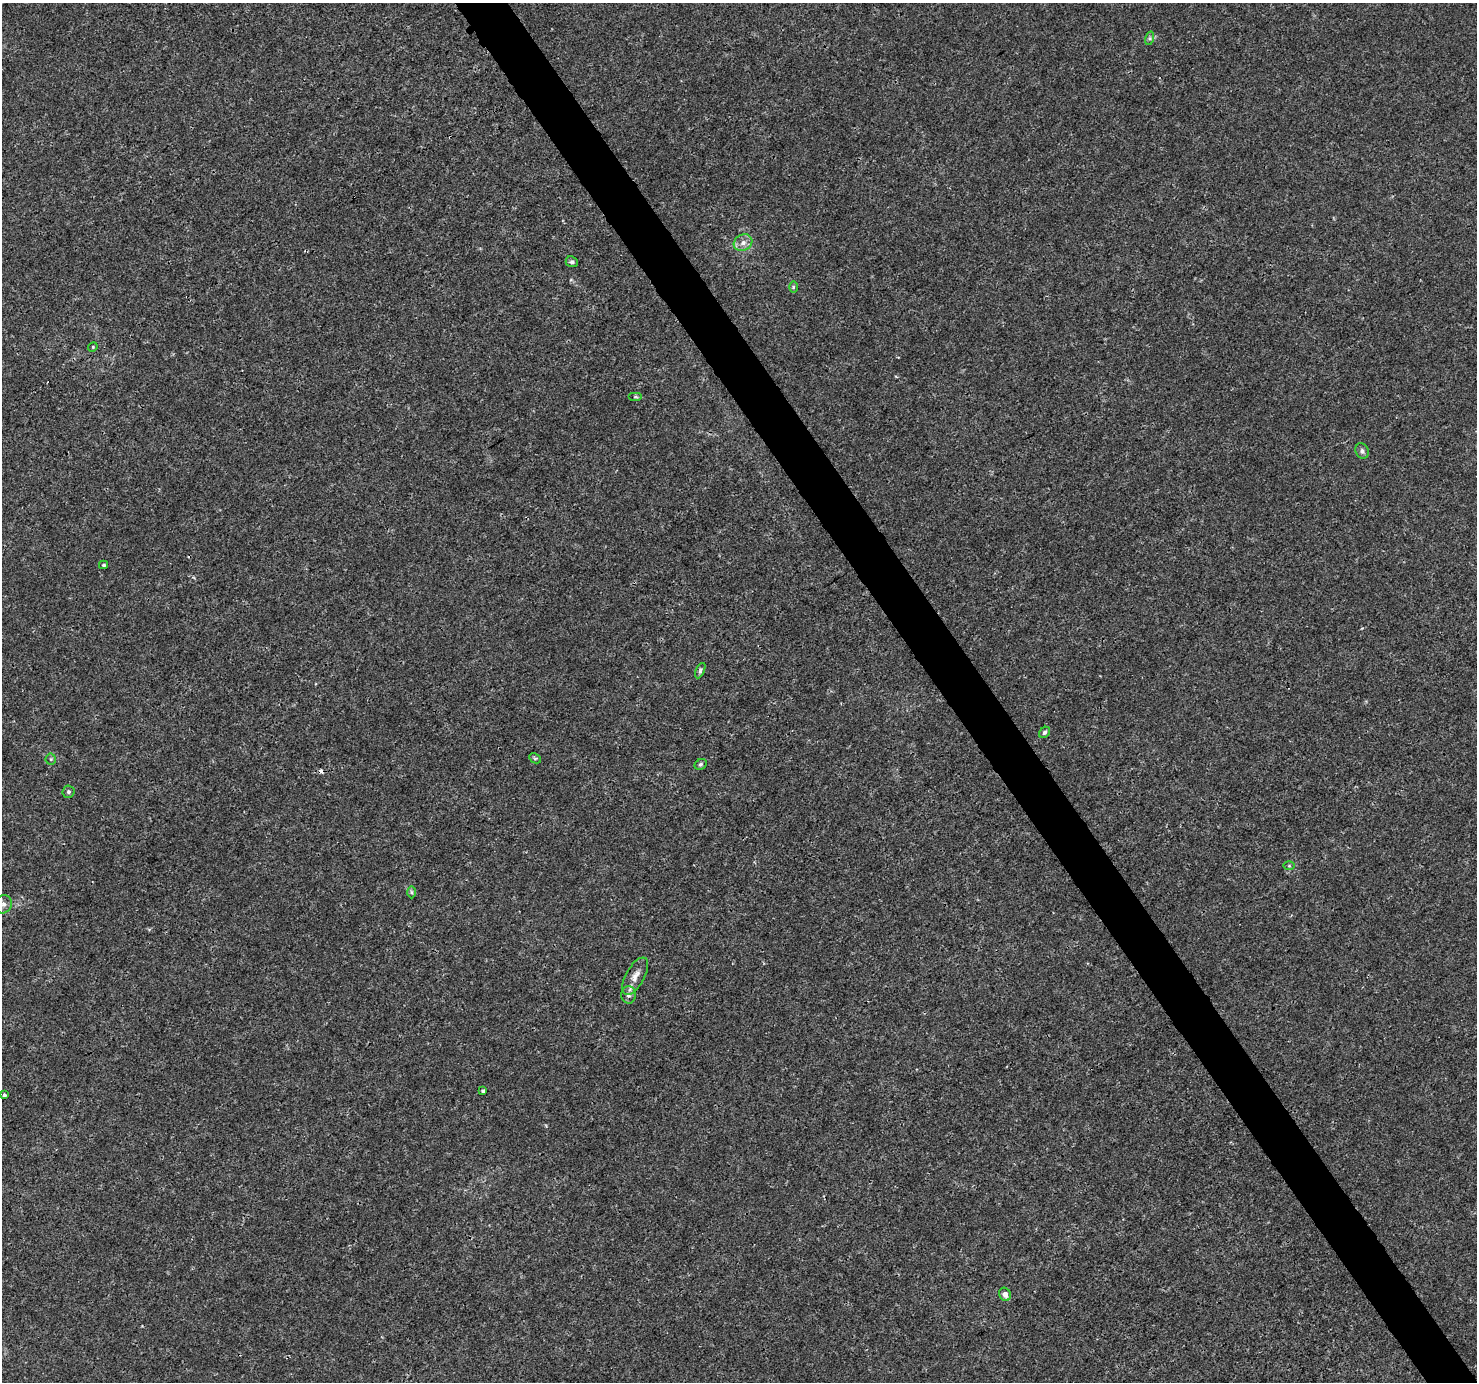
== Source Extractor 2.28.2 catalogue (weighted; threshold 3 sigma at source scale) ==
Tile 6 of 4 x 4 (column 2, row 2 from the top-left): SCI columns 1480-2954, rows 2941-4320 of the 5904 x 5819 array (HDU 1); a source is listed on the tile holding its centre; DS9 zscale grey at full resolution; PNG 1479 x 1384 px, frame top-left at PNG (2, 3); each listed source drawn as its Kron ellipse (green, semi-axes under 4 px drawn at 4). Shown black and unused: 4% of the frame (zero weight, under 3 of 4 exposures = <1% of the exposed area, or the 3 px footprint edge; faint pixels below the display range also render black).
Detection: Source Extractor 2.28.2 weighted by HDU 2 'WHT'; one run over the whole footprint, this tile lists its part. Background 0.00295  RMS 0.0011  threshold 0.00484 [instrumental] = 3 sigma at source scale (4.5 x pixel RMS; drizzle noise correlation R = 1.50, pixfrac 1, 0.0396/0.0396 arcsec/px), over >= 5 px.
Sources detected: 23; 1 cosmic-ray / hot-pixel residue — neither listed nor drawn; the other 22 listed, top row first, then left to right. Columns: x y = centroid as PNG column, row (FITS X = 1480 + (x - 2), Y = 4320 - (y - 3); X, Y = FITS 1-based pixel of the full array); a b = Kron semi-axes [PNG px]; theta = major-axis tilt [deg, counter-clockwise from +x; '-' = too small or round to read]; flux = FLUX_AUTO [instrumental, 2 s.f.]
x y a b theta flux
1150 38 7 4 72 0.18
743 243 9 8 - 0.65
572 262 6 5 - 0.23
793 287 6 4 89 0.13
93 347 5 4 - 0.12
635 397 7 4 0 0.13
1362 451 8 6 -64 0.33
103 565 4 3 - 0.17
700 671 8 4 64 0.22
1045 732 6 5 - 0.22
535 758 6 4 -27 0.17
51 759 5 5 - 0.16
701 764 6 5 - 0.17
68 792 6 6 - 0.19
1289 866 6 4 0 0.12
411 892 6 4 -89 0.16
3 904 9 8 - 0.52
635 976 21 9 61 1
628 995 9 7 89 0.44
483 1091 3 3 - 0.16
4 1095 3 3 - 0.23
1005 1294 7 5 -62 0.58